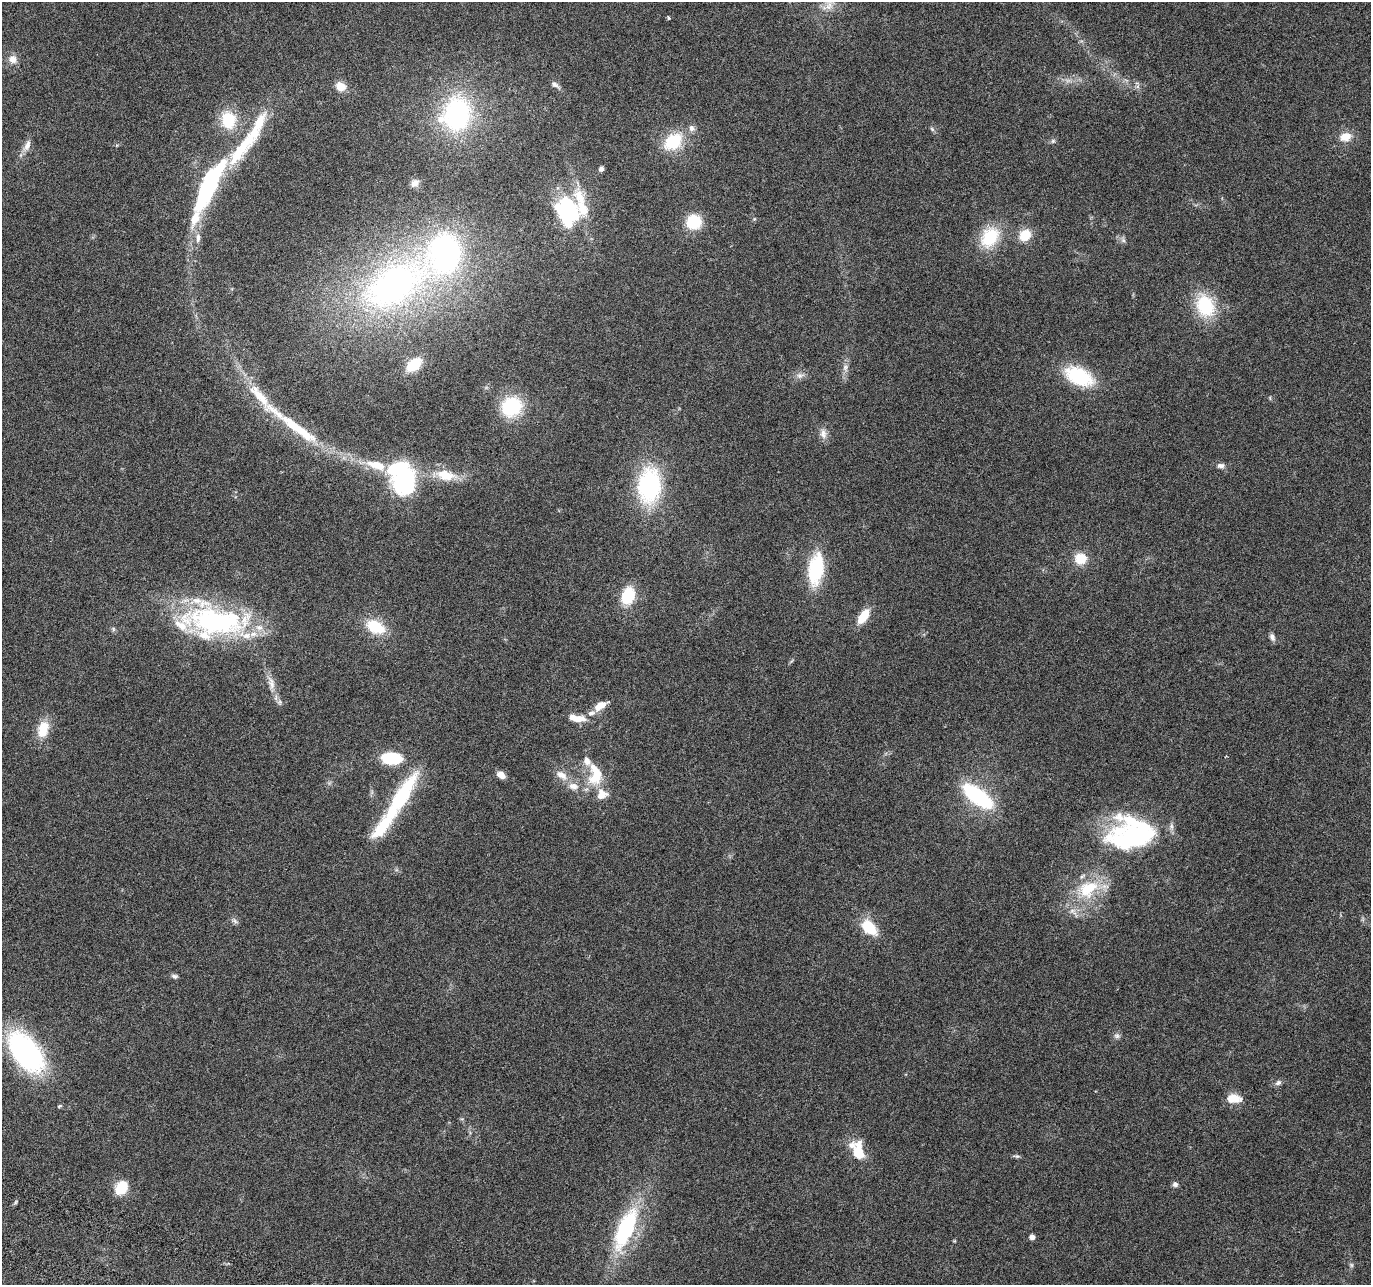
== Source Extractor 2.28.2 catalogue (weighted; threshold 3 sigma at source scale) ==
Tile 7 of 4 x 4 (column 3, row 2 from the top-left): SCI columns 2759-4127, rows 2833-4115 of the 5525 x 5730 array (HDU 1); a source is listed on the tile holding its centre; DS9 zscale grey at full resolution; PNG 1373 x 1287 px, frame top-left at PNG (2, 2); no overlay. Shown black and unused: <1% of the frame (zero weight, under 3 of 6 exposures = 3% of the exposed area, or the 3 px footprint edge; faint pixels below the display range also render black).
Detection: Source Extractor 2.28.2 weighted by HDU 2 'WHT'; one run over the whole footprint, this tile lists its part. Background 0.0499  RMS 0.0043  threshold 0.0178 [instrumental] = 3 sigma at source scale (4.09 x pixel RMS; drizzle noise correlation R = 1.36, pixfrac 0.8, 0.0396/0.0396 arcsec/px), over >= 5 px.
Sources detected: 100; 2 too faint to see at this stretch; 8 inside a brighter object's white glare — not listed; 17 inside a brighter listed object's ellipse — not listed separately; the other 73 listed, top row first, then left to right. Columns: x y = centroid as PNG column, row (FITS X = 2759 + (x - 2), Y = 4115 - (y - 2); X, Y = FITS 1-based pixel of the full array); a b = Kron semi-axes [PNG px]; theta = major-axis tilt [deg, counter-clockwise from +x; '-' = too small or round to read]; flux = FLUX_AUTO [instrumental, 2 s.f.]
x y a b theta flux
829 5 20 13 75 6.7
668 18 4 3 - 0.7
13 59 12 11 - 3.2
555 84 12 6 -38 1.6
341 86 9 8 - 5.6
456 114 33 28 73 65
228 120 20 16 -82 15
692 128 9 8 - 1.8
932 129 7 4 -46 0.71
1345 137 15 11 11 5.1
246 141 73 16 49 26
1053 141 7 5 45 0.8
673 142 21 15 39 18
27 146 18 8 64 3.1
601 169 5 5 - 1.2
415 183 10 8 49 2.3
210 186 44 13 58 48
583 209 26 21 60 11
566 210 18 13 -39 46
694 222 14 14 - 14
1025 235 10 8 40 11
990 237 23 17 57 19
198 238 13 6 88 2.2
1123 240 6 6 - 1
394 285 169 45 32 190
1205 306 25 19 -69 23
414 365 13 8 40 14
845 368 10 8 80 2
800 375 11 7 14 2
1079 376 25 14 -25 31
511 407 19 17 36 29
298 428 60 11 -37 24
823 434 15 9 -84 2.7
377 465 26 10 -15 9.9
1220 466 10 7 1 1.7
445 475 29 14 -12 11
406 481 36 19 51 29
649 485 37 23 86 46
1080 559 15 14 - 7
816 569 36 17 82 24
628 596 14 10 72 19
863 616 13 6 55 13
215 621 73 33 -9 87
375 627 19 12 -26 15
113 629 7 5 -48 0.75
1272 637 10 6 -68 1.6
271 683 21 8 -77 4.1
600 705 15 8 31 5.4
578 719 17 7 1 5.7
43 729 22 14 75 8.6
391 758 20 11 -3 18
595 774 31 17 -86 14
501 775 10 7 -34 2.9
561 775 19 10 -36 4.4
401 796 67 17 57 33
978 796 26 11 -37 48
1171 826 10 6 -88 1.5
1130 840 51 25 -13 46
1088 889 34 24 33 21
235 921 8 5 -45 1
869 927 18 11 -43 14
174 976 8 5 -12 1
1117 1036 9 7 -24 1.2
26 1052 42 23 -51 80
1278 1083 10 6 32 1.3
1234 1098 18 10 -4 5.7
60 1106 6 4 27 0.59
858 1151 23 13 -83 11
1016 1156 11 4 -3 0.83
1175 1184 7 6 - 1.2
121 1188 13 10 55 12
626 1229 58 21 67 42
1032 1237 4 4 - 2.5
Isophote crosses this tile's border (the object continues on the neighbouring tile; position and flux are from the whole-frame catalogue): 1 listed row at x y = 829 5